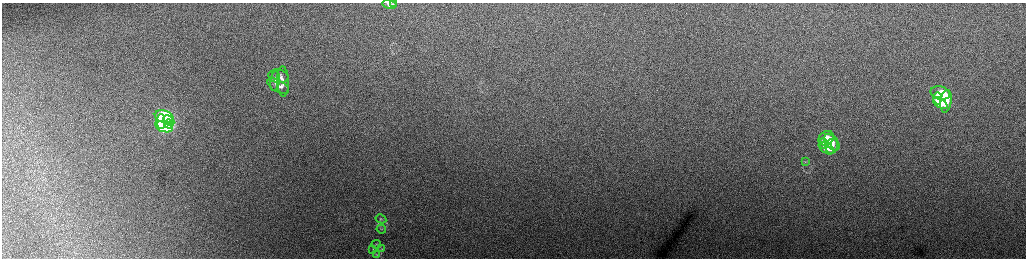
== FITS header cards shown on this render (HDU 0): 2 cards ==
NAXIS1  =                 2048 /fastest changing axis
NAXIS2  =                  512 /next to fastest changing axis

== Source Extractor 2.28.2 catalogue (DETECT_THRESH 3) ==
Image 2048 x 512 px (HDU 0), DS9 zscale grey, zoomed out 1/2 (1 PNG px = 2 x 2 image px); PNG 1028 x 260 px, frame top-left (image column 1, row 511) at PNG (2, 3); each listed source drawn as its Kron ellipse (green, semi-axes under 4 px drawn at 4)
Background 168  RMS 1.8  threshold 5.4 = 3 sigma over >= 5 px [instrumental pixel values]
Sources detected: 27; all 27 listed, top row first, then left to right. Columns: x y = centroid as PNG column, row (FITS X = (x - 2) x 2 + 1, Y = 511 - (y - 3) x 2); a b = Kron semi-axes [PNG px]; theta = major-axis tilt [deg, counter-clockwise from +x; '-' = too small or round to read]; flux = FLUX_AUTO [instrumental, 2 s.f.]
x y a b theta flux
394 3 3 3 - 280
389 5 7 3 -14 1200
278 76 10 6 -10 2500
275 81 9 5 82 1700
283 81 15 5 -88 2500
278 86 12 6 -27 2400
940 93 10 6 -13 11000
938 98 6 4 -89 6100
946 101 11 5 81 9000
940 103 8 4 -33 8200
164 117 9 6 -16 36000
169 121 6 3 -45 15000
161 122 7 4 -89 23000
169 124 4 3 - 14000
164 127 9 5 -18 30000
826 138 8 6 37 5400
832 142 9 6 -52 4000
824 143 5 4 - 2800
832 146 7 6 - 3500
826 148 8 5 -33 4900
805 162 4 2 - 240
381 219 5 3 - 520
381 229 4 3 - 360
376 244 4 3 - 440
381 248 3 2 - 220
373 249 4 3 - 340
376 255 4 3 - 340
At the frame edge (FLAGS 8, measured only in part): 2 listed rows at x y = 394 3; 389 5